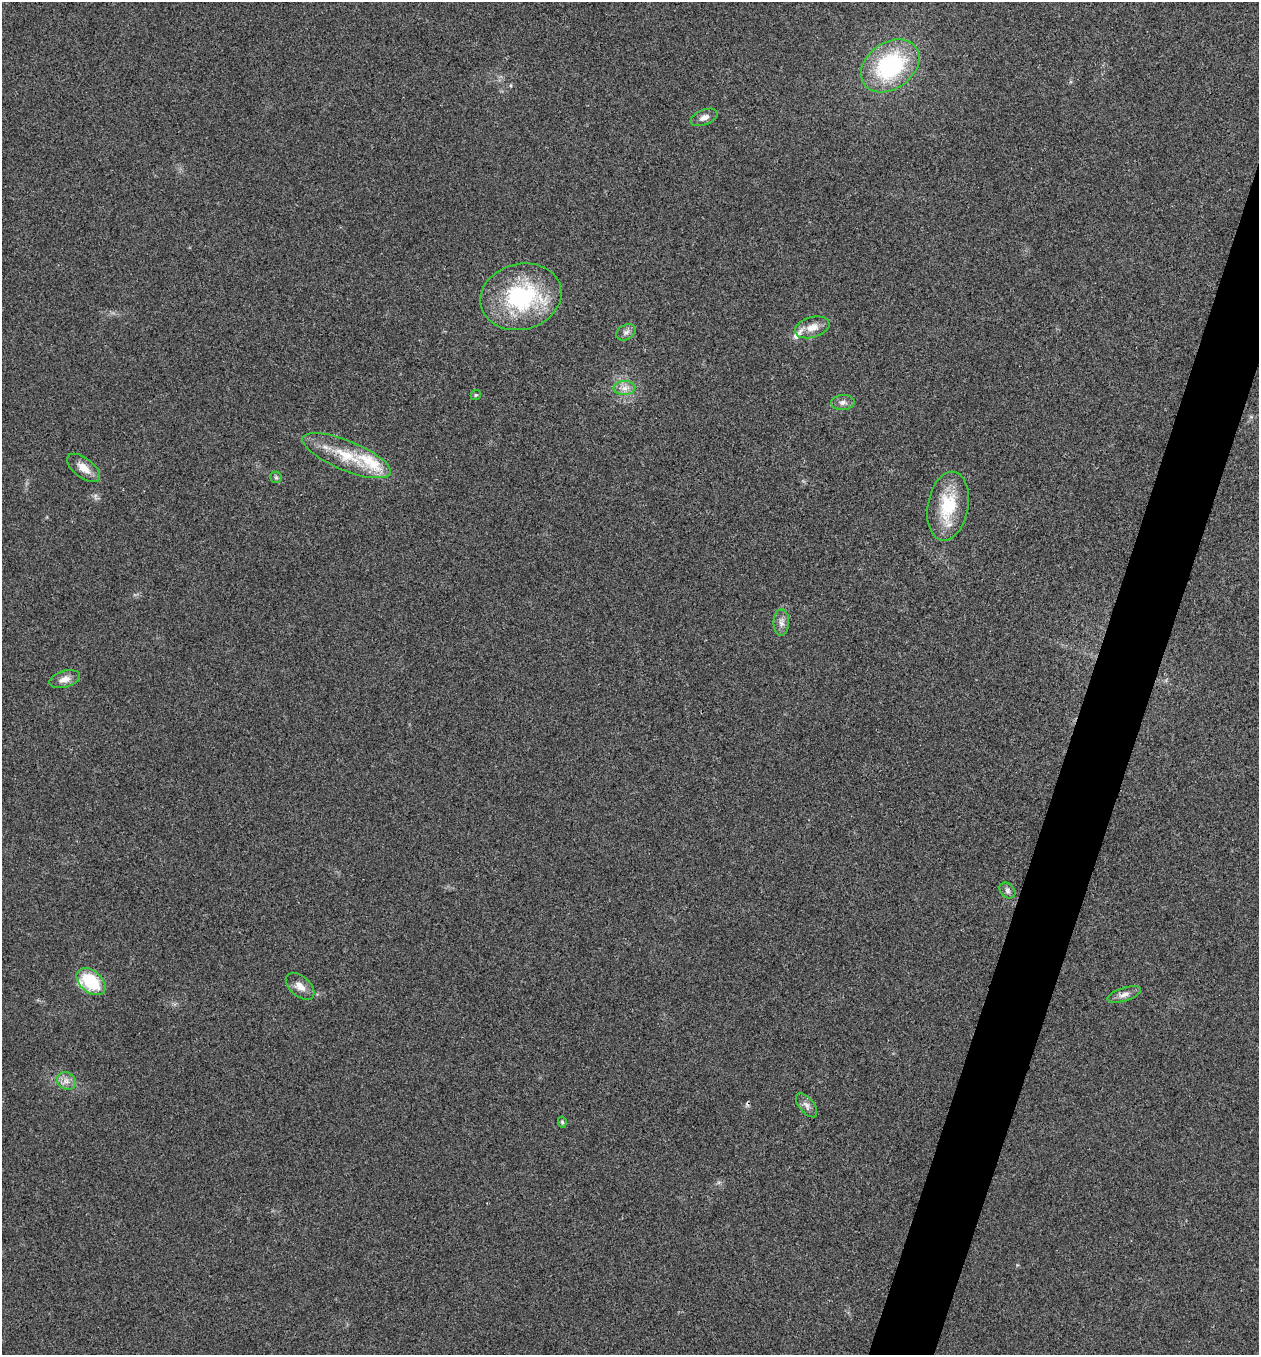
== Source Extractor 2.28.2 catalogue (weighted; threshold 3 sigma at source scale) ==
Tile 10 of 4 x 4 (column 2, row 3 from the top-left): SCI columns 1394-2650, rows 1358-2710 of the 5431 x 5418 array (HDU 1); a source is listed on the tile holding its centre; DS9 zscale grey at full resolution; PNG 1261 x 1357 px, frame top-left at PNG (2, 2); each listed source drawn as its Kron ellipse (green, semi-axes under 4 px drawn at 4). Shown black and unused: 4% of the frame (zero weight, under 3 of 4 exposures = <1% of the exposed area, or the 3 px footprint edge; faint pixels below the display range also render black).
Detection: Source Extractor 2.28.2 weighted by HDU 2 'WHT'; one run over the whole footprint, this tile lists its part. Background 0.0238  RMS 0.0052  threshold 0.0236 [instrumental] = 3 sigma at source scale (4.5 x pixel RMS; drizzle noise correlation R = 1.50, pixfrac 1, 0.05/0.05 arcsec/px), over >= 5 px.
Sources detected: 26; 1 cosmic-ray / hot-pixel residue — neither listed nor drawn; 4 inside a brighter listed object's ellipse — not listed separately; the other 21 listed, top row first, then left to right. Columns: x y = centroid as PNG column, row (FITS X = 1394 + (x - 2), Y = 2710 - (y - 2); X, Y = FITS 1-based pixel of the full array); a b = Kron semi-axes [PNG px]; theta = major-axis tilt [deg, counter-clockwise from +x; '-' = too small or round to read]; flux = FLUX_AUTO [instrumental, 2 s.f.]
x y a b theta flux
890 66 32 23 36 57
704 117 14 7 22 3
521 297 41 33 16 59
812 327 18 10 17 6
626 332 10 7 27 2.2
624 388 11 7 1 3.3
476 395 5 5 - 0.64
843 402 11 7 3 2.4
347 456 47 15 -22 22
84 468 19 10 -38 5.8
276 477 6 5 - 0.93
948 506 35 20 79 25
781 622 13 8 89 2.8
65 679 16 8 16 3.9
1007 891 9 6 -47 1.8
91 982 16 11 -40 24
300 986 17 10 -42 4.6
1124 995 17 6 18 3.2
66 1081 10 8 -34 3.1
806 1105 14 7 -51 2.7
562 1122 6 4 -80 0.86